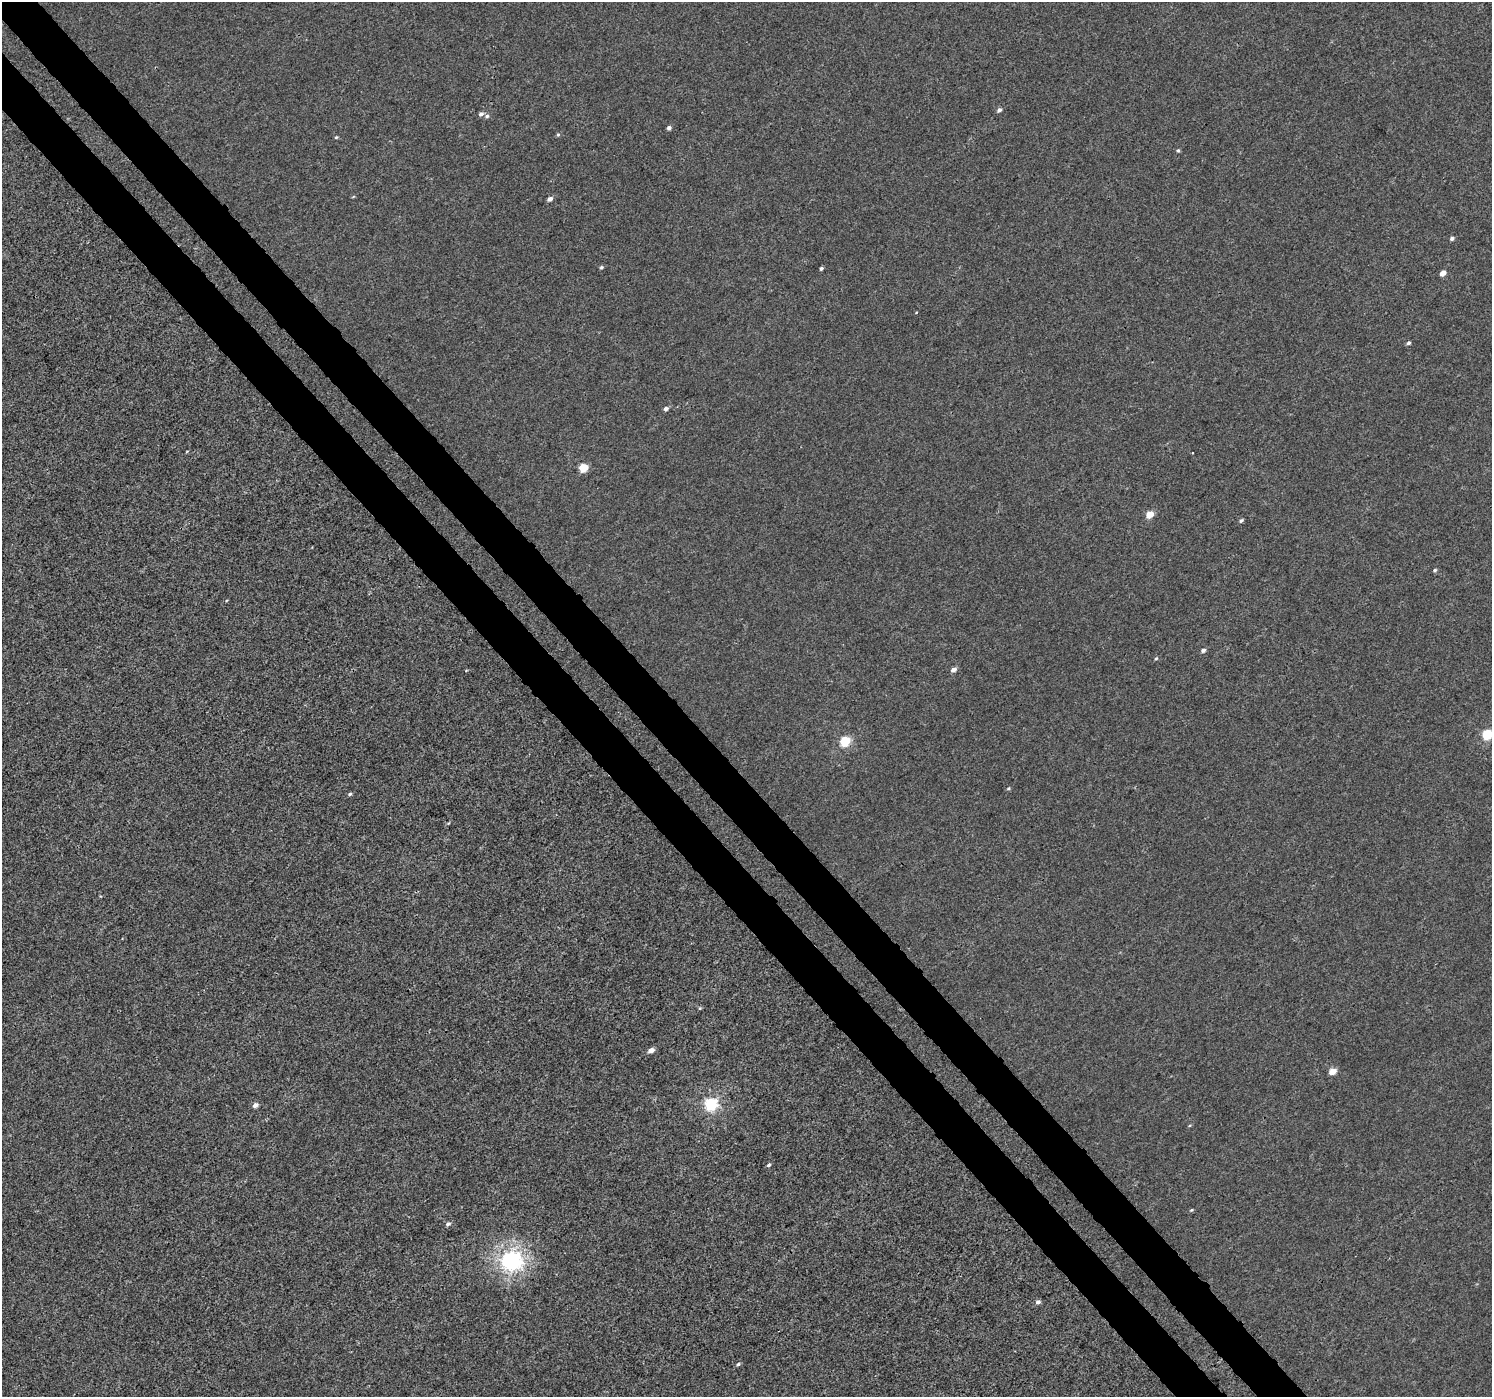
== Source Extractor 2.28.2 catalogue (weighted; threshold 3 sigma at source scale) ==
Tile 11 of 4 x 4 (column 3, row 3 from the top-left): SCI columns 3032-4521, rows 1641-3035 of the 6057 x 6008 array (HDU 1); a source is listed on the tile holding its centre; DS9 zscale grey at full resolution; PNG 1494 x 1399 px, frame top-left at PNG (2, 2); no overlay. Shown black and unused: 7% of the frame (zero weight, under 3 of 4 exposures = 5% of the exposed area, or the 3 px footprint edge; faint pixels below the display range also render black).
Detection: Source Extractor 2.28.2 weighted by HDU 2 'WHT'; one run over the whole footprint, this tile lists its part. Background -2.34e-04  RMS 0.0036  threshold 0.0163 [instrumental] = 3 sigma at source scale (4.5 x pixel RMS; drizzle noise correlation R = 1.50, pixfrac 1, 0.0396/0.0396 arcsec/px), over >= 5 px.
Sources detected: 37; all 37 listed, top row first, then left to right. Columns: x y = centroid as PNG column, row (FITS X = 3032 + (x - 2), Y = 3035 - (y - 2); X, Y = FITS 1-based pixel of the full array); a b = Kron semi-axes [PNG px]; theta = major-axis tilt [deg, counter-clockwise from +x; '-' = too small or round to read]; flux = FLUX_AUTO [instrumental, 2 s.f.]
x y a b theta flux
999 110 5 4 - 0.95
481 114 6 5 - 1.1
487 116 6 5 - 0.79
669 128 5 4 - 1.1
558 135 5 4 - 0.5
336 137 4 4 - 0.41
1178 150 5 4 - 0.47
353 197 5 3 - 0.32
550 199 6 4 29 1.4
1452 239 5 4 - 0.87
601 267 5 4 - 0.53
821 268 3 3 - 0.65
1443 273 5 4 - 3.2
1408 343 5 4 - 0.73
666 409 5 4 - 1.2
583 468 5 5 - 12
1150 514 5 4 - 6.9
1241 520 5 4 - 0.72
1435 570 5 4 - 0.6
1203 650 6 5 - 0.95
1156 658 5 4 - 0.42
953 670 5 4 - 1.8
1487 734 6 5 - 21
845 741 6 5 - 20
1008 788 5 4 - 0.43
350 794 5 4 - 0.6
700 1008 5 4 - 0.42
651 1050 6 5 - 2.2
1333 1071 5 4 - 4.9
711 1104 6 6 - 49
255 1105 5 4 - 1.9
769 1165 5 4 - 0.62
1191 1210 5 4 - 0.42
448 1224 7 5 27 0.92
511 1260 8 7 - 150
1038 1302 6 5 - 1.1
738 1364 5 5 - 0.65
Isophote crosses this tile's border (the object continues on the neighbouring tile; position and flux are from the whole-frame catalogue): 1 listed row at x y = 1487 734